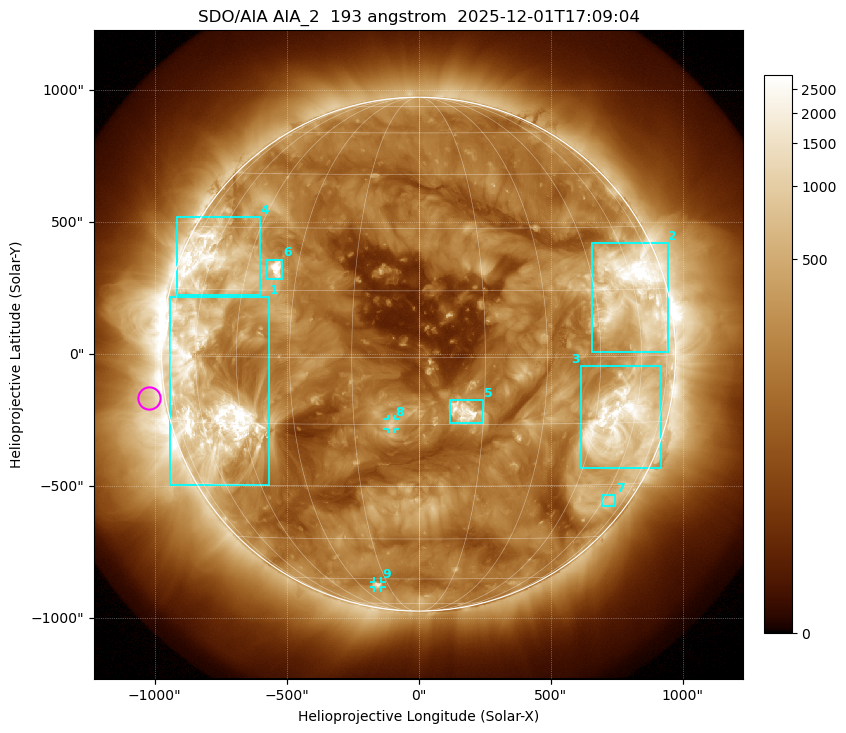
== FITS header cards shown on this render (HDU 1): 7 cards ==
TELESCOP= 'SDO/AIA '           / For AIA: SDO/AIA
INSTRUME= 'AIA_2   '           / For AIA: AIA_ATA1, AIA_ATA2, AIA_ATA3 or AIA_AT
WAVELNTH=                  193 / [angstrom] Wavelength
WAVEUNIT= 'angstrom'           / Wavelength unit: angstrom
DATE-OBS= '2025-12-01T17:09:04.835' / [ISO] Date when observation started; ISO 8
CTYPE1  = 'HPLN-TAN'           / CTYPE1: HPLN
CTYPE2  = 'HPLT-TAN'           / CTYPE2: HPLT

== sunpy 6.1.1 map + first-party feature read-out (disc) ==
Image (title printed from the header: SDO/AIA AIA_2  193 angstrom  2025-12-01T17:09:04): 1024 x 1024 px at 2.4 arcsec/px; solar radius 973 arcsec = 406 px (full disc in frame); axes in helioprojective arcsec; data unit not stated in the header (colour bar unlabelled)
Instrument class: DISC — disc imager (sunpy class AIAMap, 193 A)
Bright regions (active regions / flare kernels): reference = the median radial profile (limb darkening/brightening removed); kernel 9 px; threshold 5 sigma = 515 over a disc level ~190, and >= 1.15x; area >= 12 px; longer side >= 10 px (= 24 arcsec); searched inside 0.97 R_sun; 9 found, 9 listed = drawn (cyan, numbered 1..; 2 of them under ~33 arcsec drawn as corner ticks so the feature stays visible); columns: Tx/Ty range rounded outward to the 5 arcsec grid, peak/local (2 s.f.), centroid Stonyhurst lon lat
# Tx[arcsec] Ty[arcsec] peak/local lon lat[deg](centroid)
1 -945..-565 -495..215 22 -57 -9
2 655..945 10..420 21 +58 +14
3 615..920 -435..-45 13 +55 -15
4 -915..-600 220..520 9.9 -60 +21
5 120..245 -260..-175 17 +10 -12
6 -575..-515 280..360 20 -36 +20
7 690..745 -575..-535 3.6 +63 -34
8 -120..-90 -285..-245 6.4 -6 -15
9 -170..-140 -885..-860 5.4 -20 -63
Off-limb structures (1.02-1.3 R_sun): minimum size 162 px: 3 found; the strongest spans PA ~60..135 deg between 1.02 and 1.3 R_sun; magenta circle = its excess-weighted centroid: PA ~100 deg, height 1.06 R_sun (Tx ~-1020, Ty ~-165 arcsec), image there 2.4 x the reference